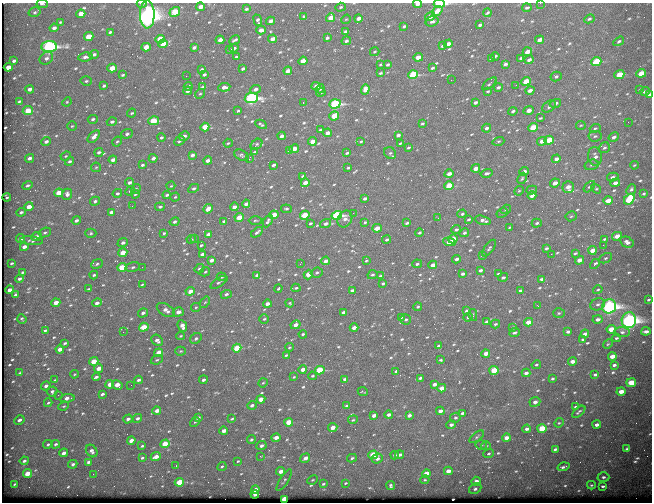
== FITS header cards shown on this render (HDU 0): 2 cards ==
NAXIS1  =                  650
NAXIS2  =                  500

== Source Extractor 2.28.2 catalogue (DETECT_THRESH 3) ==
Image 650 x 500 px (HDU 0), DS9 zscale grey, 1 PNG px = 1 image px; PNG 654 x 504 px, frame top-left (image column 1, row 500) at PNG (2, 3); each listed source drawn as its Kron ellipse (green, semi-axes under 4 px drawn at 4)
Background 616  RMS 3.2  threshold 9.48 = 3 sigma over >= 5 px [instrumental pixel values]
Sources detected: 681; of the 681, the 500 brightest by FLUX_AUTO listed and drawn (181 fainter detections omitted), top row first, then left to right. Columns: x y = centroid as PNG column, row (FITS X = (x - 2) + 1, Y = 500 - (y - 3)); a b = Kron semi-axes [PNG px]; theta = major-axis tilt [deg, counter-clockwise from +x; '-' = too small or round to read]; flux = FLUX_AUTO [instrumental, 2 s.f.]
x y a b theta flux
142 3 5 2 - 750
540 3 2 2 - 360
42 4 5 3 - 570
418 4 4 2 - 2300
439 4 5 3 - 24000
201 7 4 3 - 1500
341 7 5 4 - 350
527 8 4 2 - 290
246 9 3 3 - 330
437 11 6 4 39 2100
35 12 6 4 15 370
175 12 5 4 - 7300
488 13 4 3 - 300
81 14 4 4 - 2600
147 14 14 7 -89 170000
430 16 5 4 - 1500
304 17 4 3 - 430
330 18 5 4 - 2900
358 18 4 3 - 970
346 19 5 4 - 230
589 19 5 4 - 390
258 20 6 3 -69 570
270 21 4 3 - 1000
432 21 6 5 - 630
60 22 3 3 - 250
480 25 4 3 - 510
404 26 4 3 - 410
54 28 4 4 - 820
261 30 5 4 - 1200
345 31 4 3 - 390
110 32 3 3 - 360
89 37 5 4 - 4100
327 38 4 3 - 430
160 39 5 4 - 5300
273 39 4 3 - 1400
220 40 4 3 - 1500
235 40 6 3 30 450
540 40 4 3 - 1300
346 41 5 4 - 440
619 41 6 4 33 390
163 44 5 4 - 4100
448 44 4 3 - 1400
442 46 4 3 - 320
49 47 8 5 6 53000
146 47 4 4 - 2700
194 47 4 3 - 530
234 48 5 4 - 470
230 50 3 3 - 300
375 52 5 3 - 240
527 52 4 3 - 2200
94 54 5 4 - 490
495 56 4 3 - 310
85 57 7 4 7 740
236 57 3 3 - 300
418 57 5 4 - 1900
46 58 7 5 39 780
521 58 4 3 - 440
491 59 4 3 - 250
529 60 4 3 - 650
14 61 4 3 - 480
303 61 4 3 - 2800
596 62 5 4 - 12000
380 64 3 2 - 230
505 64 4 3 - 540
387 65 4 3 - 360
8 67 4 4 - 2100
112 68 5 4 - 2800
432 68 3 2 - 330
202 69 4 3 - 320
243 69 4 3 - 500
288 71 4 3 - 1400
380 73 3 2 - 300
641 73 5 4 - 4300
619 74 5 4 - 4800
122 75 3 3 - 290
204 75 4 3 - 390
413 75 5 4 - 14000
186 76 2 2 - 240
556 77 5 4 - 480
451 80 2 2 - 940
86 81 5 4 - 370
526 81 5 4 - 4800
489 84 8 3 40 340
516 85 2 2 - 310
104 86 3 3 - 300
188 86 4 3 - 770
316 86 4 4 - 1700
202 87 4 3 - 280
224 87 6 4 7 1000
498 87 4 3 - 430
30 89 4 4 - 960
256 89 5 4 - 760
320 89 5 4 - 300
365 89 5 4 - 1800
530 90 5 3 - 970
640 90 4 3 - 420
188 91 4 3 - 840
488 91 3 2 - 230
321 92 4 3 - 280
645 92 5 3 - 660
200 94 5 4 - 310
650 95 4 3 - 700
251 98 6 5 - 41000
19 101 4 3 - 340
67 102 5 4 - 240
475 102 4 3 - 620
303 103 3 2 - 960
555 103 6 4 17 670
335 104 6 4 19 27000
549 106 7 5 34 590
529 110 5 4 - 1700
28 111 5 4 - 4500
238 111 3 3 - 290
513 111 4 3 - 420
132 113 4 3 - 260
334 116 5 4 - 4500
540 118 4 3 - 240
93 119 5 4 - 480
153 121 5 4 - 6000
112 122 5 4 - 630
628 122 2 2 - 340
261 124 6 3 -27 360
422 124 4 3 - 350
581 125 5 4 - 250
72 126 5 5 - 290
205 127 4 4 - 4900
533 127 5 4 - 8300
486 128 4 4 - 580
595 128 5 4 - 330
320 130 3 2 - 340
327 133 4 3 - 1700
127 134 6 4 20 570
398 135 4 3 - 660
184 136 5 4 - 800
282 136 4 3 - 860
595 136 6 5 - 400
94 137 7 4 46 1200
614 137 5 4 - 640
161 138 4 3 - 420
549 140 5 4 - 6300
179 141 6 3 42 370
312 141 4 3 - 1900
361 141 4 3 - 230
498 141 6 4 18 280
542 141 5 4 - 1400
46 142 5 4 - 710
117 142 5 4 - 260
228 143 4 3 - 230
400 143 3 2 - 230
256 144 6 4 41 390
408 147 3 3 - 280
604 148 6 5 - 450
294 149 5 3 - 2500
290 151 3 3 - 420
99 152 4 4 - 550
254 152 3 2 - 270
347 153 4 2 - 340
390 153 6 5 - 370
192 155 4 3 - 790
241 155 8 5 -26 460
66 156 5 4 - 230
595 156 9 7 -79 970
30 158 5 3 - 830
153 158 4 3 - 880
249 159 3 2 - 2200
556 159 4 3 - 1100
113 160 4 3 - 1000
69 161 5 4 - 420
208 161 4 3 - 980
142 165 4 3 - 360
273 165 3 3 - 530
591 165 7 5 16 450
634 165 4 3 - 240
96 167 5 4 - 280
348 168 3 3 - 270
476 168 4 3 - 2100
524 171 4 3 - 990
487 173 6 4 14 510
449 174 4 3 - 1400
303 176 4 3 - 500
613 177 6 3 13 540
522 178 6 4 62 310
129 182 4 3 - 710
305 183 4 3 - 1900
555 183 5 4 - 1600
615 183 5 4 - 1100
27 185 5 4 - 430
171 186 4 3 - 230
449 186 5 4 - 8800
568 187 6 5 - 1700
589 187 7 4 45 360
194 188 5 4 - 480
136 189 5 4 - 280
596 189 5 3 - 250
631 189 6 4 49 490
532 190 5 4 - 310
130 191 5 4 - 290
519 191 5 4 - 250
59 193 4 4 - 3900
117 193 5 4 - 400
67 194 5 5 - 840
135 194 4 3 - 250
644 194 3 3 - 280
167 195 4 3 - 460
532 196 4 3 - 1100
7 197 4 3 - 310
175 197 4 4 - 270
365 198 4 3 - 630
629 199 6 4 48 12000
608 200 5 3 - 2600
95 201 5 4 - 510
246 204 4 3 - 1000
132 206 3 2 - 230
29 207 4 4 - 2600
160 207 5 4 - 320
234 207 4 3 - 1400
208 209 5 4 - 2200
286 209 5 3 - 330
506 209 5 4 - 240
21 212 5 3 - 450
111 212 4 3 - 740
353 213 3 2 - 240
502 213 6 4 37 420
462 214 5 3 - 400
274 215 4 3 - 2200
305 215 5 4 - 6600
337 215 5 4 - 24000
571 216 5 5 - 310
239 218 4 4 - 4300
438 218 3 2 - 410
345 219 9 7 57 1100
469 219 4 3 - 310
76 220 5 4 - 580
255 220 6 3 0 250
483 220 8 4 -14 890
224 221 4 3 - 380
268 221 6 3 60 510
175 222 5 4 - 500
365 222 4 3 - 240
310 223 3 3 - 320
407 223 4 3 - 380
537 223 5 4 - 330
326 224 6 4 16 770
510 227 3 3 - 230
377 228 4 3 - 2300
456 229 4 3 - 450
45 232 6 4 24 390
257 232 7 3 37 540
91 233 6 4 1 330
164 233 4 4 - 260
419 233 4 3 - 380
464 233 5 4 - 420
208 234 4 3 - 960
617 236 5 3 - 3100
36 237 5 4 - 1100
195 238 3 2 - 310
21 239 4 3 - 2100
191 239 5 4 - 240
387 239 4 3 - 490
453 239 5 4 - 2400
604 239 3 2 - 280
31 241 11 4 -5 540
449 242 6 4 -8 2300
627 242 7 5 -28 820
123 243 5 4 - 670
201 245 4 3 - 330
603 245 2 2 - 1000
24 247 4 3 - 1100
489 248 10 4 53 460
546 248 3 3 - 340
592 250 4 3 - 1700
123 253 4 4 - 3200
575 253 4 3 - 290
202 254 4 3 - 760
551 254 2 2 - 1200
482 255 3 3 - 240
605 258 7 4 26 410
456 259 4 3 - 560
211 260 4 3 - 890
366 260 4 3 - 260
580 260 5 4 - 1900
326 261 4 3 - 1200
12 263 3 2 - 300
97 264 6 4 23 400
300 264 3 2 - 230
417 264 5 3 - 340
595 264 6 3 44 450
433 265 4 3 - 1800
122 267 4 4 - 7200
133 267 7 5 13 460
142 267 2 2 - 230
199 269 5 4 - 360
480 270 4 3 - 520
23 272 3 3 - 370
205 272 5 3 - 270
317 273 6 5 - 410
308 274 5 4 - 2800
463 274 4 3 - 550
498 274 3 2 - 280
94 275 4 3 - 390
257 275 4 3 - 980
372 275 5 4 - 380
380 276 3 3 - 320
222 277 5 3 - 250
503 277 5 4 - 540
20 279 4 3 - 620
542 279 4 3 - 740
219 282 10 3 33 340
383 283 4 3 - 370
142 284 4 2 - 260
278 288 4 3 - 250
296 288 4 3 - 350
88 289 4 3 - 280
10 290 4 3 - 1400
352 290 4 3 - 640
520 290 4 3 - 480
598 290 5 4 - 230
190 291 5 4 - 1700
226 294 5 4 - 590
15 295 4 3 - 460
648 300 3 3 - 240
205 302 6 3 52 270
56 303 4 3 - 2500
97 303 5 4 - 1000
290 303 4 3 - 240
267 304 4 3 - 1100
598 304 7 6 - 620
538 306 3 2 - 480
609 306 7 7 - 78000
196 307 5 4 - 260
418 307 4 3 - 300
166 310 10 6 -31 1400
467 311 4 3 - 940
178 312 5 4 - 1500
344 312 4 3 - 680
143 313 5 4 - 670
559 313 6 5 - 320
473 315 6 3 -77 250
401 317 4 3 - 260
468 317 5 3 - 410
22 319 5 3 - 330
264 319 5 4 - 300
598 319 5 4 - 870
406 320 5 5 - 390
629 320 8 7 - 99000
486 322 4 3 - 510
529 322 4 3 - 2700
495 324 4 3 - 310
296 325 5 4 - 1400
182 326 6 4 -66 1400
144 327 5 4 - 4400
513 327 4 3 - 380
354 328 4 3 - 1400
611 329 5 4 - 3900
45 330 4 3 - 410
646 331 4 3 - 880
123 332 2 2 - 410
568 332 4 3 - 490
622 332 7 5 -6 590
514 333 5 4 - 400
303 334 4 3 - 350
585 334 4 3 - 1100
181 336 4 3 - 230
196 338 6 5 - 510
616 338 4 3 - 300
583 339 3 2 - 270
157 340 6 5 - 790
65 343 3 3 - 340
608 344 5 4 - 240
438 346 4 3 - 380
289 347 4 3 - 260
237 348 4 4 - 7000
60 349 4 3 - 1700
181 351 5 4 - 250
159 353 4 3 - 4600
486 353 4 3 - 1500
286 355 3 3 - 280
612 356 4 3 - 2000
157 360 6 4 21 350
441 360 3 3 - 260
94 361 4 3 - 4700
572 361 4 3 - 1300
536 365 5 4 - 360
614 365 4 3 - 520
99 368 4 3 - 1800
303 369 4 3 - 1400
320 370 5 4 - 11000
494 370 5 4 - 6400
396 371 4 3 - 410
20 373 4 3 - 250
526 373 4 3 - 690
74 374 4 3 - 220
595 375 4 3 - 360
312 376 4 3 - 270
96 377 4 3 - 540
294 377 3 3 - 230
420 378 4 3 - 470
345 379 4 3 - 950
552 379 3 3 - 320
55 380 4 3 - 280
138 380 4 3 - 500
203 380 4 3 - 540
263 383 5 4 - 230
631 383 5 4 - 6400
110 384 4 3 - 2300
434 384 4 3 - 840
117 385 5 4 - 2100
131 385 2 2 - 260
46 386 5 4 - 880
442 388 4 3 - 2500
52 391 5 5 - 530
621 391 4 3 - 2400
363 392 5 2 - 290
102 394 4 3 - 570
58 395 2 2 - 490
67 398 7 4 6 1400
261 399 4 3 - 2200
535 402 5 4 - 1100
48 403 4 3 - 300
252 405 5 4 - 680
64 406 5 3 - 250
346 406 4 3 - 350
576 407 3 3 - 430
157 411 4 3 - 1200
440 411 4 3 - 990
579 412 8 3 40 350
462 413 3 3 - 490
374 415 4 3 - 870
389 415 4 4 - 840
409 415 4 3 - 700
137 418 5 4 - 560
198 418 4 3 - 550
455 418 5 5 - 430
128 419 4 3 - 740
232 419 4 3 - 280
19 420 5 4 - 880
353 420 5 3 - 240
195 422 5 4 - 280
289 422 4 4 - 4200
559 423 5 4 - 260
451 425 5 4 - 670
597 425 4 3 - 970
333 428 4 4 - 1700
542 428 5 4 - 7900
527 429 4 3 - 650
224 431 4 3 - 1300
477 437 8 4 39 400
276 438 5 4 - 1400
506 438 4 3 - 1400
131 440 4 3 - 1500
251 440 4 4 - 350
48 444 5 4 - 370
55 444 4 4 - 430
165 444 5 4 - 6200
481 445 5 4 - 290
142 446 3 3 - 290
261 446 5 4 - 720
486 446 5 4 - 290
555 449 4 3 - 390
627 449 4 3 - 540
92 451 7 5 -54 830
64 453 4 3 - 1200
489 454 5 4 - 330
373 455 5 4 - 8400
394 455 4 3 - 350
399 455 4 3 - 530
260 456 3 2 - 720
156 457 5 3 - 1700
142 458 4 3 - 330
305 458 5 4 - 1300
352 458 5 3 - 330
377 459 5 5 - 840
24 461 4 3 - 610
238 461 3 3 - 230
89 462 4 3 - 660
73 464 5 4 - 600
176 466 3 2 - 250
222 466 5 3 - 300
563 467 6 3 17 470
281 471 4 4 - 1300
448 471 4 3 - 2000
27 474 4 4 - 3500
93 474 2 2 - 280
426 474 4 4 - 3300
603 477 6 5 - 490
284 480 12 3 57 400
312 480 5 3 - 230
425 480 4 3 - 260
476 481 5 4 - 910
179 482 5 4 - 5700
345 483 4 3 - 240
14 484 3 2 - 250
323 484 4 4 - 290
591 485 4 3 - 250
391 486 4 3 - 390
603 486 4 3 - 370
255 489 4 3 - 1300
475 489 6 5 - 470
255 494 4 3 - 810
284 499 4 3 - 6300
At the frame edge (FLAGS 8, measured only in part): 6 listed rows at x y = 142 3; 540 3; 42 4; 418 4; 439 4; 650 95
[181 fainter detections neither listed nor drawn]